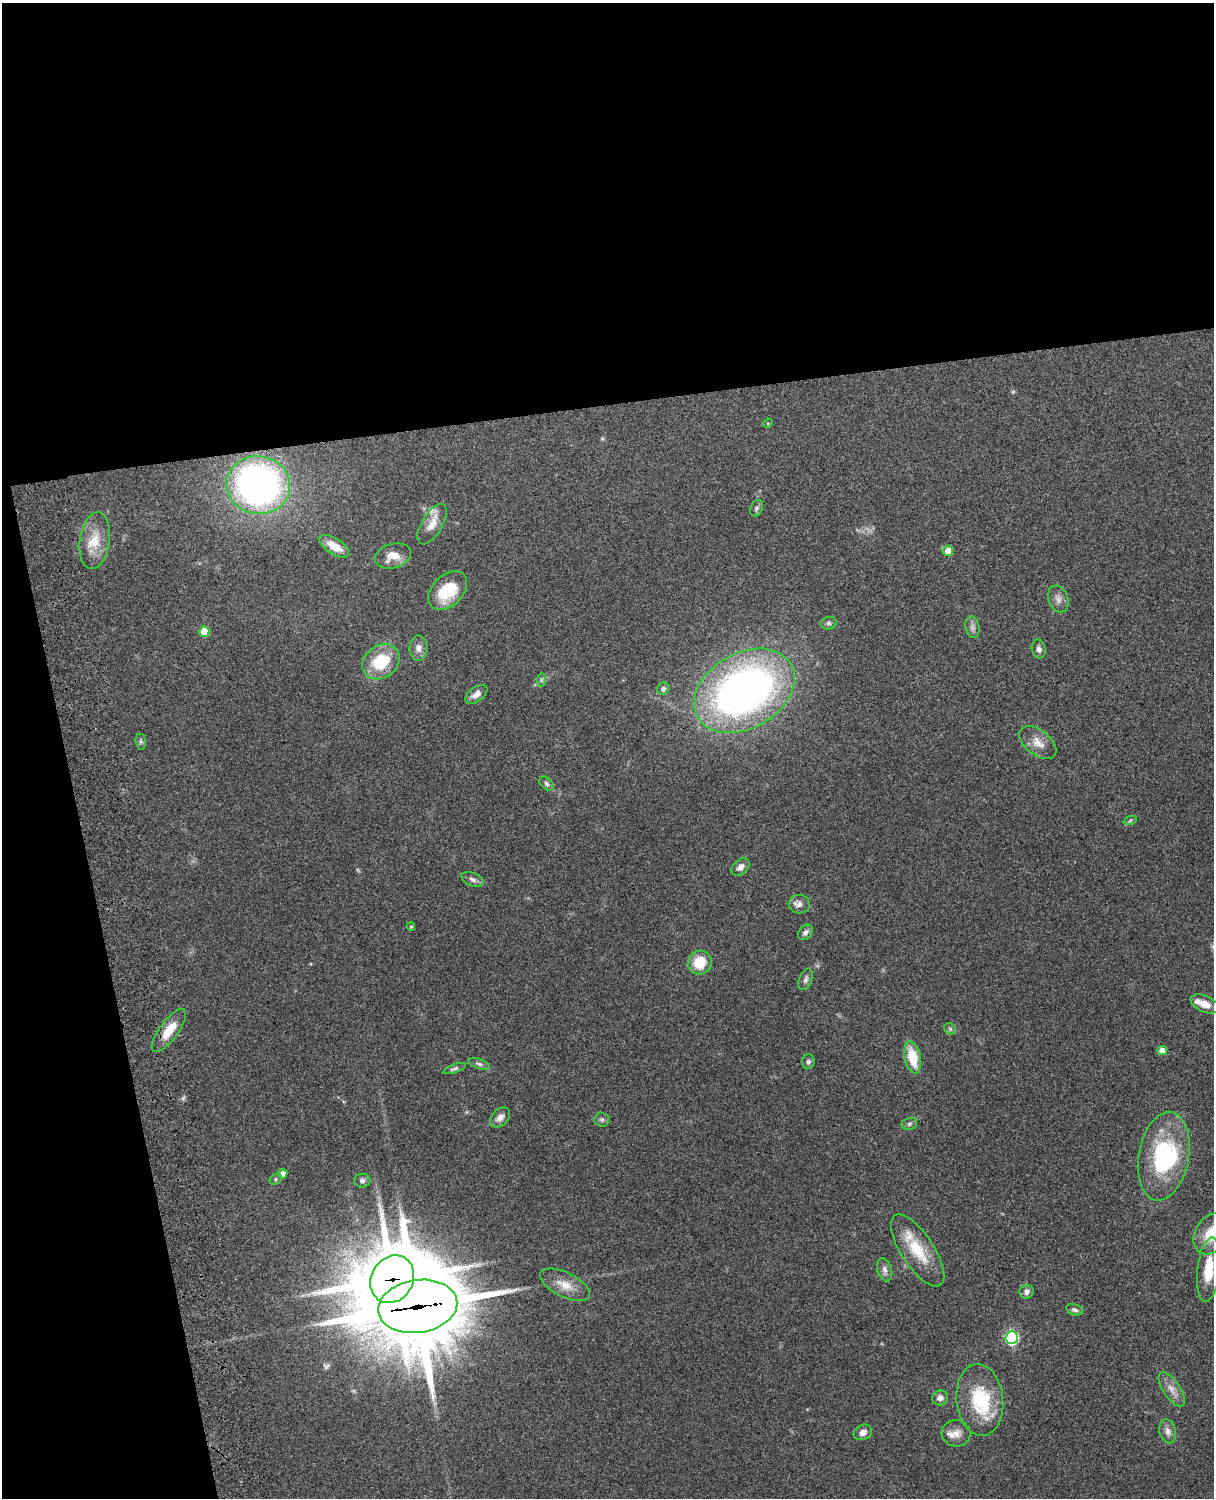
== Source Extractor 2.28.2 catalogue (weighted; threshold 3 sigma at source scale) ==
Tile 1 of 4 x 3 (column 1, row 1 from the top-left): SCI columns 119-1330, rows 3156-4651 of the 5089 x 4928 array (HDU 1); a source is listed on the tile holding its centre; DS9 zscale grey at full resolution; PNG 1216 x 1500 px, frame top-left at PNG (2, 3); each listed source drawn as its Kron ellipse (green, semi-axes under 4 px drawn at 4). Shown black and unused: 33% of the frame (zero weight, under 3 of 4 exposures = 6% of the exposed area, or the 3 px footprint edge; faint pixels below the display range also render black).
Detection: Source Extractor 2.28.2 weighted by HDU 2 'WHT'; one run over the whole footprint, this tile lists its part. Background 0.261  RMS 0.0088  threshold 0.0397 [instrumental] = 3 sigma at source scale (4.5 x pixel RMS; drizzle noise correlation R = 1.50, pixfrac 1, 0.05/0.05 arcsec/px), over >= 5 px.
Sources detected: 68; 1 too faint to see at this stretch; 1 inside a brighter object's white glare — neither listed nor drawn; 4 inside a brighter listed object's ellipse — not listed separately; the other 62 listed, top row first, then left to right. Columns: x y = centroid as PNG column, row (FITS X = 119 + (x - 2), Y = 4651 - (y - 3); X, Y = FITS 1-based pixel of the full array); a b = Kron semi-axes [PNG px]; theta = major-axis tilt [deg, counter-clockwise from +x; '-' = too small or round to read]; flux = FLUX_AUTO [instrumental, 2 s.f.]
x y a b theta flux
768 423 5 4 - 0.84
258 485 32 29 -8 350
757 508 8 6 64 2.2
432 524 23 10 59 11
95 541 28 15 82 21
334 546 17 8 -32 15
948 551 5 5 - 11
393 556 18 12 16 12
448 591 22 15 44 35
1058 599 14 9 -71 5.6
829 623 8 6 14 2.4
972 627 11 7 -77 3.4
204 632 5 5 - 22
418 648 12 9 -89 5.5
1039 649 9 7 -79 3.3
381 662 20 16 38 38
541 680 7 4 89 1.6
663 689 6 5 - 2.7
744 691 54 37 30 460
476 694 13 7 36 5.5
141 742 8 5 -83 1.7
1038 743 21 12 -38 11
546 784 8 5 -40 2.5
1130 821 7 4 20 1.3
740 867 10 7 45 4.7
473 880 12 6 -24 3.2
799 904 10 9 - 4.6
411 927 4 3 - 0.93
805 932 8 6 47 2.9
700 963 12 11 - 21
806 979 11 6 69 3.1
1204 1004 15 8 -23 9.3
950 1029 6 5 - 1.6
169 1030 26 9 53 17
1162 1050 4 4 - 9.7
913 1057 16 8 -77 26
808 1062 7 6 - 2.3
479 1064 11 5 -18 2.5
455 1068 12 4 20 2.3
500 1118 11 8 45 5.1
602 1119 7 7 - 2.2
909 1124 8 6 17 2.2
1164 1156 45 25 80 89
283 1174 5 4 - 5.9
276 1179 6 5 - 1.7
362 1181 8 7 - 2.5
1211 1234 22 16 59 27
918 1250 42 16 -57 34
885 1270 12 7 -74 4.1
1209 1270 32 11 84 26
392 1279 25 21 59 4700
565 1285 27 12 -26 14
1026 1292 7 6 - 3.5
418 1306 40 26 9 12000
1074 1310 8 5 -17 2.5
1012 1338 6 6 - 120
1172 1389 20 8 -57 8.2
940 1398 8 7 - 4.6
980 1400 36 23 -83 53
1168 1431 12 8 -76 4.8
863 1432 9 7 26 5
956 1433 14 13 - 8
Overlapping masked pixels (flux is a lower limit): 2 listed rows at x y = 392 1279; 418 1306
Isophote crosses this tile's border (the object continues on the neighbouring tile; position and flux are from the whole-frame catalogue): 1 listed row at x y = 1211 1234